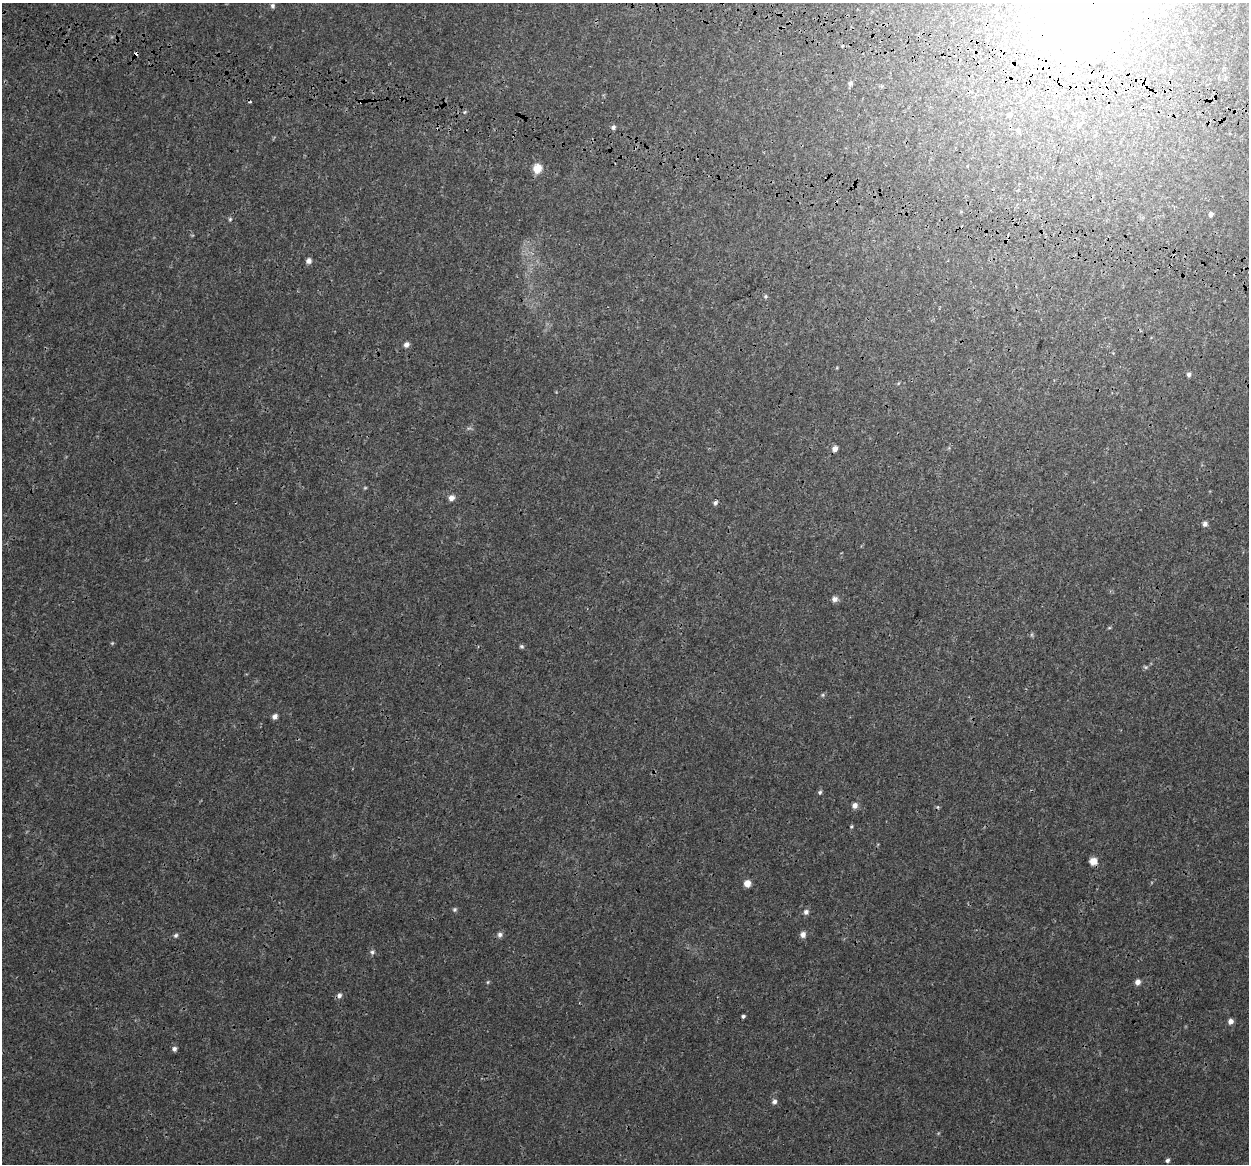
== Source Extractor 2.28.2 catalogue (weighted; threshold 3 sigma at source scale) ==
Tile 10 of 4 x 4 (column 2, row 3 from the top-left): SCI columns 1423-2669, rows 1761-2922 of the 5331 x 5784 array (HDU 1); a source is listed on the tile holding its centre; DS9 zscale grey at full resolution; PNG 1251 x 1166 px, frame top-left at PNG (2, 3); no overlay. Shown black and unused: <1% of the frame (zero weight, under 3 of 4 exposures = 17% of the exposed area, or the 3 px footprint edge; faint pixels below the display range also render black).
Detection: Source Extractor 2.28.2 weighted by HDU 2 'WHT'; one run over the whole footprint, this tile lists its part. Background 3.85e-04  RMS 0.0013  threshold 0.00571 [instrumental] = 3 sigma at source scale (4.5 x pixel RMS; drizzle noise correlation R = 1.50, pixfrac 1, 0.0396/0.0396 arcsec/px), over >= 5 px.
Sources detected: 54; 3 too faint to see at this stretch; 1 inside a brighter object's white glare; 4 cosmic-ray / hot-pixel residue — not listed; the other 46 listed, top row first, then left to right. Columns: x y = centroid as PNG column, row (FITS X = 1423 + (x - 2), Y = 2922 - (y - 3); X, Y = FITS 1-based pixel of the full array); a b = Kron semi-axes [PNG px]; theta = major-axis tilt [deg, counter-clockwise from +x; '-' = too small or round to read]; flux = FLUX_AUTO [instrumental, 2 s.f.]
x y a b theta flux
272 6 7 6 - 0.31
1081 14 23 17 -82 220
988 40 6 5 - 0.19
1021 62 8 7 - 0.47
850 83 6 6 - 0.34
464 112 6 5 - 0.2
1009 115 6 5 - 0.43
1079 125 6 6 - 0.31
613 127 6 5 - 0.31
1018 130 6 5 - 0.24
537 168 10 9 - 1.7
1211 214 6 5 - 0.43
230 219 6 4 -70 0.19
309 261 7 6 - 0.52
766 296 5 5 - 0.2
406 344 7 6 - 0.49
1189 375 6 6 - 0.33
899 383 5 3 - 0.12
835 449 7 6 - 0.59
451 498 8 7 - 0.6
715 503 7 6 - 0.31
1205 524 7 6 - 0.45
835 599 8 7 - 0.53
1109 628 6 3 18 0.13
521 646 6 5 - 0.21
1146 667 7 5 -36 0.22
823 695 6 5 - 0.18
275 716 6 5 - 0.49
820 792 6 5 - 0.24
855 805 7 6 - 0.63
851 826 5 4 - 0.15
1093 861 8 7 - 1.1
747 883 6 6 - 1.2
455 909 7 6 - 0.23
806 912 7 7 - 0.42
803 934 7 6 - 0.63
176 935 6 5 - 0.27
500 935 7 6 - 0.42
372 952 7 6 - 0.32
488 982 5 4 - 0.16
1138 982 6 6 - 0.59
339 995 7 6 - 0.4
1230 1021 7 6 - 0.61
174 1049 6 5 - 0.36
774 1102 7 6 - 0.41
1167 1160 6 5 - 0.29
Overlapping masked pixels (flux is a lower limit): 2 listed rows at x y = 1081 14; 1021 62
Isophote crosses this tile's border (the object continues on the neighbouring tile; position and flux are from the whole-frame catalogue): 1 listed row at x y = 1081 14